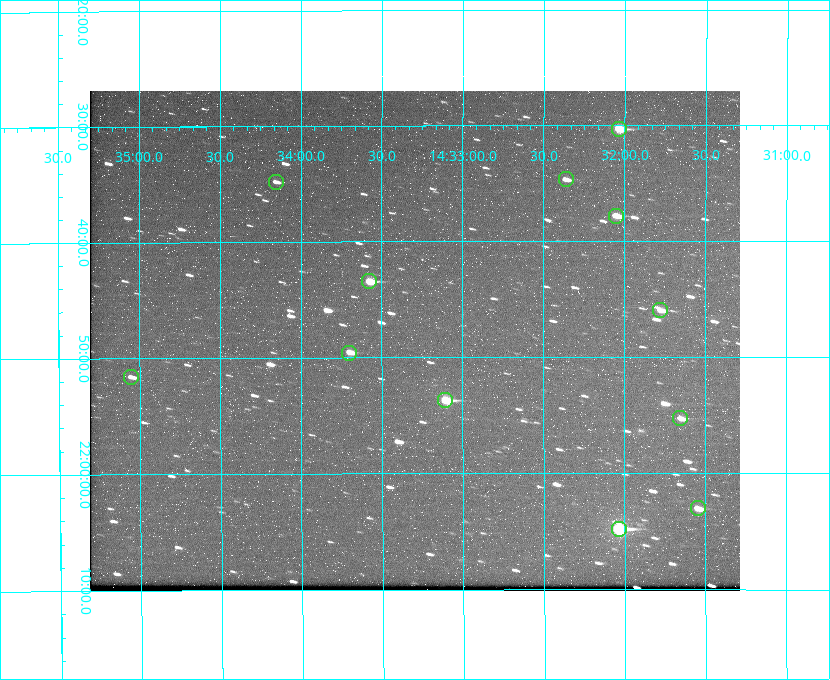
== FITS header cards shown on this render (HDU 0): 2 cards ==
NAXIS1  =                  650 / Width of table row in bytes
NAXIS2  =                  500 / Number of rows in table

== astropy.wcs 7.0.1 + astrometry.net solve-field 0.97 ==
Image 650 x 500 px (HDU 0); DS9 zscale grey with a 90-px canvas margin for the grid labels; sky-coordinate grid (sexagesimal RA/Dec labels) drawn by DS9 from the SOLVED WCS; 12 Tycho-2 reference stars matched to detected sources circled (green)
Header WCS: none
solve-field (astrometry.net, Tycho-2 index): SOLVED blind (the file carries no WCS)
Solved WCS: RA---TAN-SIP/DEC--TAN-SIP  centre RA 14:33:18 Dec +21:49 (218.32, +21.81 deg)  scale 5.17 arcsec/px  FOV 56.0' x 43.1'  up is -180 deg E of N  parity flipped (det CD > 0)
(file carries no celestial WCS; the grid is the blind solution)
Tycho-2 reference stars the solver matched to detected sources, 12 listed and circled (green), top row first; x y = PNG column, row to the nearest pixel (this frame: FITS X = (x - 90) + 1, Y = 500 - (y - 91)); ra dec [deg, ICRS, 3 dp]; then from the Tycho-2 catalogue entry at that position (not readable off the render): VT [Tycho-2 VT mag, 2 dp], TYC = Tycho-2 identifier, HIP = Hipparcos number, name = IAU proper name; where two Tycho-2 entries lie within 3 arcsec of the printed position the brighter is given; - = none
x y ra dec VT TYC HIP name
619 129 218.009 +21.506 9.86 1482-261-1 71070 -
566 179 218.091 +21.578 11.86 1482-488-1 - -
276 182 218.538 +21.580 12.32 1482-583-1 - -
616 216 218.013 +21.630 10.90 1482-192-1 - -
369 281 218.394 +21.724 10.38 1482-83-1 - -
660 310 217.944 +21.766 11.64 1482-281-1 - -
349 353 218.426 +21.826 11.53 1482-602-1 - -
131 377 218.763 +21.860 11.96 1483-381-1 - -
445 400 218.276 +21.895 9.80 1482-882-1 - -
680 418 217.914 +21.922 12.06 1482-114-1 - -
698 508 217.886 +22.051 11.56 1482-538-1 - -
619 529 218.009 +22.080 8.78 1482-606-1 71072 -